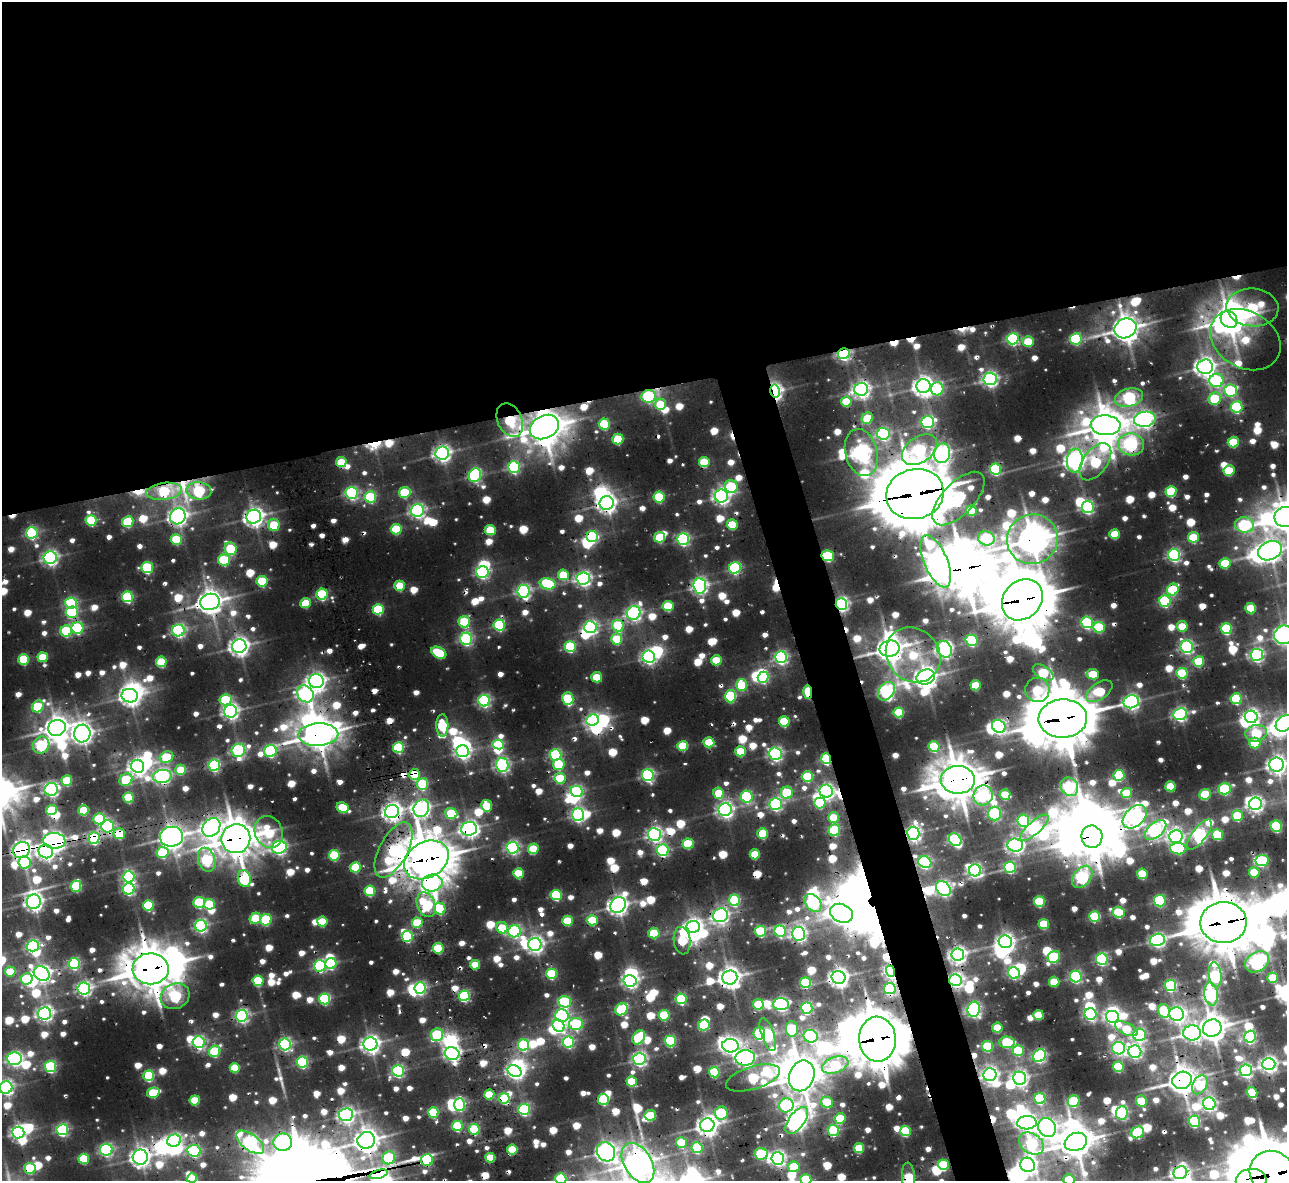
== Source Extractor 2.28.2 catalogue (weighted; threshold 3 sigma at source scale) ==
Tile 2 of 4 x 4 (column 2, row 1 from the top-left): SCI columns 1724-3008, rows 3787-4965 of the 5580 x 5245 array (HDU 1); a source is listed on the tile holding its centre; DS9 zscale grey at full resolution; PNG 1289 x 1183 px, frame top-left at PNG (2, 2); each listed source drawn as its Kron ellipse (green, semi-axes under 4 px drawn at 4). Shown black and unused: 36% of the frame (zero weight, under 2 of 3 exposures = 11% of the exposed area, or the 3 px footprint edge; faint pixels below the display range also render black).
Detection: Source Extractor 2.28.2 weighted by HDU 2 'WHT'; one run over the whole footprint, this tile lists its part. Background 0.0879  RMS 0.03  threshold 0.134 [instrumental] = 3 sigma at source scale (4.5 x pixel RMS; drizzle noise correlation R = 1.50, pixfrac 1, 0.05/0.05 arcsec/px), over >= 5 px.
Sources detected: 1185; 7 too faint to see at this stretch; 98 inside a brighter object's white glare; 29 cosmic-ray / hot-pixel residue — neither listed nor drawn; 5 inside a brighter listed object's ellipse — not listed separately; of the other 1046, all 500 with FLUX_AUTO >= 136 (the completeness limit of this list) listed and drawn (546 fainter detections not listed), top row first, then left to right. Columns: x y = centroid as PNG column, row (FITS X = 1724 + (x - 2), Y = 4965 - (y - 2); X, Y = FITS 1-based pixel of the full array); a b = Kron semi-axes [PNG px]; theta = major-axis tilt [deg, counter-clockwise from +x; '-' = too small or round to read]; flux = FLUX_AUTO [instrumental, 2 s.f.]
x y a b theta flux
1252 307 26 19 -5 350
1229 320 9 7 -48 5000
1125 328 11 9 25 4400
1013 339 6 5 - 680
1076 339 6 5 - 420
1245 340 37 28 -30 190
1028 342 5 5 - 160
844 354 6 5 - 860
1205 367 7 7 - 2200
990 379 6 6 - 1200
1216 380 7 6 - 550
923 386 7 7 - 2300
861 389 7 6 - 1500
937 389 6 6 - 370
1231 390 6 6 - 430
775 391 6 5 - 1300
648 396 7 6 - 490
1129 398 14 8 14 730
1215 399 6 6 - 260
846 401 5 5 - 140
660 404 5 5 - 160
1237 407 6 6 - 410
867 418 6 5 - 140
1145 419 11 7 9 1700
510 420 18 12 -65 330
928 422 6 6 - 590
604 424 5 5 - 300
1106 425 15 10 -3 5600
544 427 15 11 27 7600
883 434 6 6 - 720
618 439 5 5 - 230
1233 442 5 5 - 200
1131 444 13 11 -3 800
920 450 20 13 35 740
861 452 24 16 -75 2100
442 453 7 6 - 1400
942 453 10 8 77 1500
1075 461 12 8 85 2200
341 462 5 5 - 150
704 462 5 5 - 210
1095 462 21 12 54 360
514 467 6 6 - 570
995 469 5 5 - 430
1229 471 5 5 - 180
475 475 7 6 - 690
731 486 6 6 - 280
164 491 18 8 8 350
199 491 12 8 -6 410
1171 491 5 5 - 330
405 492 6 5 - 240
352 493 6 6 - 720
915 494 29 25 14 20000
721 496 6 6 - 1400
370 497 6 5 - 370
659 497 5 5 - 300
958 499 34 16 46 660
607 503 7 6 - 2000
1088 507 6 6 - 690
417 510 6 6 - 1100
971 511 5 5 - 140
178 516 8 7 - 1900
254 517 7 7 - 2100
1285 517 10 10 - 4500
91 520 5 5 - 280
128 522 5 5 - 250
732 524 5 5 - 170
274 525 6 6 - 180
1244 525 9 7 -6 530
396 529 5 5 - 220
490 530 5 5 - 160
32 533 6 5 - 590
1115 534 5 5 - 140
592 536 6 5 - 440
660 537 5 5 - 210
1193 537 5 5 - 240
986 538 8 7 - 560
176 539 5 5 - 220
683 539 6 6 - 720
1032 539 26 24 29 6000
231 549 6 6 - 310
1270 551 12 9 24 2600
1174 555 6 6 - 810
828 556 6 5 - 340
50 558 6 6 - 1200
224 560 6 5 - 290
936 561 28 11 -67 1100
1225 563 5 5 - 190
147 568 6 5 - 400
735 568 6 5 - 580
482 572 6 6 - 670
563 575 5 5 - 150
583 579 6 6 - 1200
262 581 5 5 - 280
548 584 8 5 -14 310
400 586 5 5 - 180
700 586 8 6 -84 1400
1173 590 6 5 - 300
524 591 6 6 - 940
322 594 5 5 - 380
127 597 5 5 - 440
1022 600 22 18 46 13000
1165 601 6 5 - 480
210 602 10 8 15 3600
71 603 6 5 - 510
306 603 5 5 - 140
841 604 6 5 - 1100
668 606 5 5 - 180
1251 608 5 5 - 200
378 609 5 5 - 310
72 612 6 5 - 380
634 613 7 6 - 1100
464 622 6 5 - 290
1087 622 6 5 - 480
499 625 5 5 - 420
618 626 6 6 - 350
1182 626 5 5 - 140
591 627 6 6 - 880
1099 627 6 5 - 300
77 628 6 6 - 440
1226 629 5 5 - 390
178 630 6 6 - 850
66 631 6 5 - 330
1284 635 10 9 - 2200
466 639 6 6 - 680
617 639 5 5 - 210
972 640 6 5 - 440
239 646 7 7 - 2100
570 646 5 5 - 380
1187 647 6 6 - 810
890 649 10 8 12 4100
944 649 9 7 -58 1400
439 653 8 5 -30 200
913 655 29 25 -47 230
1257 655 6 6 - 880
43 657 5 5 - 140
649 657 6 6 - 1000
781 657 6 6 - 850
24 659 5 5 - 270
716 660 5 5 - 160
1199 661 5 5 - 230
161 662 5 5 - 230
1043 673 12 6 -34 280
1182 673 5 5 - 320
1093 674 6 5 - 150
597 677 5 5 - 140
763 677 5 5 - 380
926 677 9 7 18 3000
316 681 7 7 - 1600
741 685 6 5 - 230
976 685 5 5 - 180
1037 690 12 12 - 260
886 691 10 7 52 880
1099 691 15 8 35 220
808 692 7 4 -88 280
305 694 9 7 -50 1200
130 696 8 6 -10 2200
731 696 6 5 - 390
568 699 6 5 - 340
1236 699 5 5 - 350
225 700 6 5 - 250
484 701 6 5 - 730
1131 702 8 6 14 1300
38 706 6 5 - 240
230 711 6 6 - 1300
899 712 5 5 - 210
1180 714 7 6 - 970
1251 717 6 6 - 1300
1063 719 24 19 2 13000
593 720 6 5 - 760
784 721 5 5 - 240
1284 723 9 7 43 1500
442 725 11 6 -90 260
999 726 7 6 - 750
57 728 9 8 - 3500
1256 733 11 8 13 220
82 734 9 8 - 2200
318 735 20 11 3 5900
709 742 5 5 - 170
1255 743 5 5 - 140
41 745 9 8 - 450
498 745 6 4 -9 220
683 746 5 5 - 210
934 746 5 5 - 290
398 747 5 5 - 390
238 750 7 6 - 780
270 751 6 6 - 560
462 751 6 6 - 1100
740 751 5 5 - 180
776 754 6 6 - 940
555 755 6 5 - 540
166 757 7 5 27 210
826 759 5 5 - 430
559 764 6 5 - 190
214 765 6 5 - 600
502 765 7 6 - 1000
1277 765 7 7 - 1900
138 766 7 6 - 1700
181 770 5 5 - 140
414 774 5 5 - 210
648 775 6 6 - 770
1119 775 5 5 - 280
162 776 9 6 7 1200
807 776 5 5 - 240
560 778 6 5 - 210
67 780 5 5 - 180
126 780 7 5 35 250
958 780 17 14 -1 8200
423 784 6 5 - 320
1170 786 5 5 - 160
1069 787 10 8 -51 730
51 789 7 6 - 950
1225 789 6 5 - 410
577 791 6 5 - 650
826 791 6 6 - 1000
719 793 6 5 - 150
787 793 6 6 - 250
1126 793 5 5 - 140
1205 794 6 5 - 230
983 795 10 9 - 330
1005 795 5 5 - 160
747 797 6 6 - 430
128 798 5 5 - 230
820 803 6 5 - 290
776 804 6 6 - 810
1255 804 6 6 - 1300
487 806 6 5 - 150
342 807 6 5 - 190
421 808 9 7 65 1500
52 810 5 5 - 180
84 810 5 5 - 180
725 810 6 6 - 1400
392 811 7 6 - 2000
451 813 6 5 - 190
994 813 7 6 - 690
578 815 6 6 - 910
1237 816 5 5 - 230
1135 817 14 9 44 1900
834 818 5 5 - 150
99 819 6 5 - 370
1023 821 6 6 - 440
108 826 6 6 - 650
1276 826 6 5 - 440
211 827 10 8 49 1500
1034 828 18 6 42 860
469 829 8 7 - 1600
834 830 6 5 - 330
1156 830 12 7 39 1000
269 832 16 13 -64 180
763 833 5 5 - 250
913 833 6 6 - 1300
119 834 6 5 - 190
654 834 6 6 - 1200
1199 835 18 7 53 880
1217 835 5 5 - 240
1176 836 7 6 - 1200
171 837 12 10 7 3500
1092 837 11 10 - 7000
94 838 6 5 - 610
236 839 14 14 - 7100
955 840 7 5 -49 680
54 841 11 8 -5 1800
688 844 5 5 - 200
1015 845 8 6 -3 1300
279 847 7 6 - 1100
512 848 6 6 - 880
1178 848 8 5 -6 320
533 849 5 5 - 150
22 850 9 7 41 1300
394 850 30 14 62 460
663 850 6 6 - 560
46 851 7 6 - 1300
163 852 6 5 - 290
755 854 5 5 - 150
334 855 5 5 - 320
207 860 12 8 -72 470
426 860 24 17 31 10000
1262 861 6 5 - 420
24 862 6 6 - 320
925 862 6 5 - 650
355 867 5 5 - 190
1010 867 6 5 - 530
975 870 6 6 - 930
1254 872 5 5 - 170
518 873 5 5 - 180
1142 874 5 5 - 180
129 877 6 5 - 670
1082 877 12 8 51 790
244 879 8 6 -76 420
432 883 10 8 6 780
76 886 6 5 - 330
943 888 8 6 -48 1100
129 889 6 5 - 660
370 891 5 5 - 250
556 895 5 5 - 320
735 900 5 5 - 460
1039 901 5 5 - 320
1160 901 6 6 - 380
34 902 7 7 - 1800
199 902 6 5 - 310
813 903 10 7 -50 620
209 904 5 5 - 180
148 905 5 5 - 330
426 905 13 9 -66 440
618 905 8 7 - 2100
440 909 6 5 - 320
1119 912 6 5 - 320
841 913 12 9 -23 1900
720 915 7 6 - 1400
1095 916 5 5 - 360
255 918 6 5 - 200
266 920 6 5 - 320
592 920 5 5 - 190
567 921 5 5 - 170
322 922 5 5 - 150
417 923 5 5 - 190
1224 923 23 20 1 13000
1044 924 5 5 - 200
201 926 6 6 - 850
693 927 6 6 - 1400
502 928 6 5 - 160
515 931 6 6 - 700
760 931 6 5 - 340
780 931 6 5 - 400
654 933 5 5 - 170
799 934 7 6 - 1300
407 936 5 5 - 410
1157 940 8 6 14 960
682 941 14 8 -83 230
1005 942 7 6 - 1800
535 944 6 6 - 1600
33 946 6 5 - 810
438 948 5 5 - 250
958 955 6 6 - 1500
1054 957 6 5 - 380
1102 959 6 5 - 660
1257 962 13 9 34 1200
74 964 6 5 - 490
331 964 5 5 - 360
475 965 5 5 - 140
320 966 6 6 - 590
151 969 18 15 -2 9300
10 971 5 5 - 150
891 971 6 4 -69 1100
1014 973 6 5 - 530
42 974 8 7 - 1600
551 974 5 5 - 310
1215 975 12 6 -84 690
730 977 7 7 - 3100
839 977 7 6 - 2300
1076 977 6 6 - 650
1273 978 5 5 - 140
27 979 6 5 - 270
955 980 6 6 - 1100
258 981 5 5 - 240
630 981 6 6 - 1000
1054 982 5 5 - 140
805 983 5 5 - 290
1171 985 5 5 - 590
420 988 6 5 - 640
84 989 6 6 - 1000
890 989 5 5 - 520
1211 994 11 6 -84 770
175 996 15 12 27 460
464 996 5 5 - 500
325 999 5 5 - 450
681 999 5 5 - 420
565 1002 6 5 - 370
758 1004 5 5 - 180
781 1004 8 6 4 890
807 1008 5 5 - 540
622 1009 7 5 44 410
974 1009 7 6 - 1000
1164 1011 7 5 -68 280
44 1013 7 6 - 1400
1091 1014 6 5 - 650
1176 1014 7 6 - 1300
664 1015 5 5 - 260
1038 1015 5 5 - 140
242 1016 6 6 - 940
562 1016 6 6 - 700
1112 1017 6 6 - 1100
576 1024 7 6 - 420
704 1025 6 5 - 270
559 1026 6 5 - 490
997 1028 5 5 - 140
1212 1028 9 8 - 4500
792 1029 8 6 -86 410
1126 1029 12 5 -26 150
759 1033 6 6 - 280
1192 1033 9 7 1 1100
437 1035 6 6 - 360
768 1035 17 6 -72 770
1139 1035 6 6 - 710
811 1036 7 6 - 770
639 1037 7 5 53 270
1250 1037 6 6 - 640
877 1039 22 18 -86 15000
670 1041 5 5 - 410
199 1042 6 6 - 800
568 1042 6 5 - 520
1007 1042 7 5 -3 250
285 1044 6 6 - 830
370 1044 7 6 - 1900
523 1045 5 5 - 530
730 1046 8 7 - 1500
988 1046 5 5 - 260
1119 1048 6 6 - 670
215 1051 6 5 - 320
1018 1051 5 5 - 240
1135 1052 6 6 - 990
452 1053 7 6 - 1200
1039 1056 7 6 - 810
745 1058 10 7 5 1400
14 1059 7 6 - 1100
639 1059 6 6 - 1100
302 1062 5 5 - 500
1269 1064 6 6 - 1400
835 1065 14 8 19 310
50 1066 5 5 - 540
1118 1067 5 5 - 230
235 1068 5 5 - 170
1246 1070 6 6 - 840
398 1071 6 5 - 700
515 1071 7 5 -26 1100
714 1072 5 5 - 300
990 1075 6 6 - 1400
149 1076 5 5 - 340
802 1076 16 12 69 6800
753 1078 28 11 17 420
1020 1078 6 6 - 1400
1182 1080 10 8 20 4700
632 1081 5 5 - 170
1200 1085 10 7 59 170
6 1087 6 6 - 1100
1252 1092 6 5 - 210
153 1093 6 5 - 220
489 1094 5 5 - 150
504 1098 5 5 - 310
603 1099 5 5 - 340
1040 1099 5 5 - 390
195 1100 5 5 - 160
1074 1101 6 5 - 370
1141 1101 6 5 - 190
827 1102 6 5 - 190
1209 1104 6 6 - 1100
460 1105 6 5 - 460
786 1105 7 7 - 530
524 1109 6 5 - 600
433 1112 5 5 - 270
721 1113 6 6 - 350
1122 1113 7 5 82 760
346 1115 7 6 - 1300
650 1115 6 5 - 190
840 1118 5 5 - 220
797 1120 16 7 53 2400
1195 1121 6 5 - 480
1027 1123 10 6 3 1300
707 1125 7 7 - 2600
457 1126 5 5 - 290
1047 1128 10 8 -56 1400
474 1129 5 5 - 350
62 1130 5 5 - 640
833 1130 5 5 - 430
905 1131 5 5 - 270
18 1132 6 6 - 1200
1138 1132 6 5 - 480
366 1140 9 8 - 3400
174 1141 7 6 - 980
250 1142 16 8 -36 1100
283 1142 9 8 - 840
1076 1142 11 9 21 5600
681 1143 5 5 - 190
1031 1144 13 10 -34 480
697 1148 5 5 - 320
859 1148 5 5 - 180
512 1149 5 5 - 190
106 1150 6 6 - 710
194 1151 7 6 - 580
606 1152 10 8 -51 2000
761 1154 7 6 - 370
140 1157 7 7 - 2000
389 1158 7 6 - 390
490 1158 5 5 - 140
778 1158 6 6 - 1200
84 1159 5 5 - 220
427 1160 6 6 - 420
638 1163 22 13 -59 4300
943 1165 5 5 - 290
1028 1165 7 7 - 1500
794 1167 6 5 - 190
30 1168 5 5 - 290
1180 1173 7 6 - 1600
379 1174 9 3 15 180
1273 1174 25 22 -43 19000
909 1177 14 6 -86 210
192 1178 5 4 - 140
561 1179 5 5 - 380
806 1180 5 5 - 300
1069 1180 5 5 - 150
1251 1180 15 11 4 2300
Overlapping masked pixels (flux is a lower limit): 88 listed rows (the first 20) at x y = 1125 328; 844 354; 1205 367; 1231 390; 775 391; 648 396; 510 420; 544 427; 1131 444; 995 469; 164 491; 199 491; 915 494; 958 499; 607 503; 1285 517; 592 536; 1032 539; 828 556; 1022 600
Isophote crosses this tile's border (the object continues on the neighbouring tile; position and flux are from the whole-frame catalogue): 15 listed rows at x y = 1285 517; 1270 551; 1284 635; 1284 723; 1277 765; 6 1087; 638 1163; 1180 1173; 1273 1174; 909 1177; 192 1178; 561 1179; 806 1180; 1069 1180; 1251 1180
Unlisted compact peaks at least as high as the median listed source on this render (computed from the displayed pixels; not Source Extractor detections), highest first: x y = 1216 451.